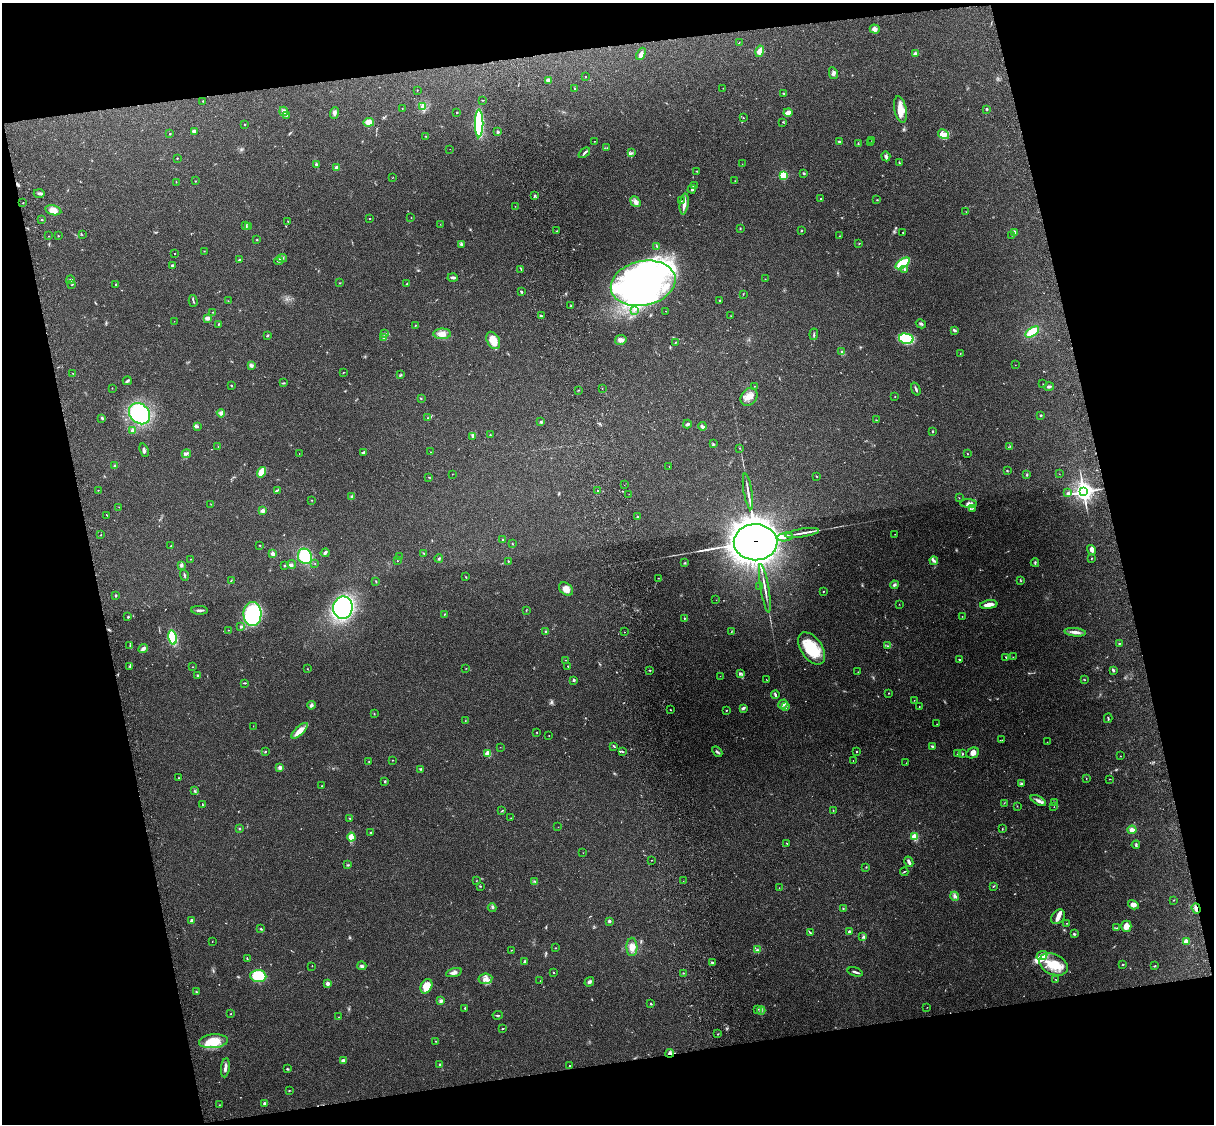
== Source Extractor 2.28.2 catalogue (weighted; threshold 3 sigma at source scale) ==
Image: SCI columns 120-4966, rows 165-4650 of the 5087 x 4928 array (HDU 1 of 3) = the unmasked area's bounding box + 8 px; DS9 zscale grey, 4 x 4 block average (1 PNG px = mean of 4 x 4 image px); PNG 1216 x 1126 px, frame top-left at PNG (2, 3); each listed source drawn as its Kron ellipse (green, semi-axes under 4 px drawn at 4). Shown black and unused: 25% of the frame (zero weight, under 3 of 4 exposures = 6% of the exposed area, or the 3 px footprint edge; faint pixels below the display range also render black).
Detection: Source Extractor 2.28.2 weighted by HDU 2 'WHT'. Background 0.257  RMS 0.0089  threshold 0.0401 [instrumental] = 3 sigma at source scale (4.5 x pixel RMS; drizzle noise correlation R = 1.50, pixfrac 1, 0.05/0.05 arcsec/px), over >= 5 px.
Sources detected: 481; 10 too faint to see at this stretch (4 x 4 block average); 12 inside a brighter object's white glare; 3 long thin detections or spike segments (spike, bleed or trail) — neither listed nor drawn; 7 coinciding with a brighter row at this scale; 22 inside a brighter listed object's ellipse — not listed separately; the other 427 listed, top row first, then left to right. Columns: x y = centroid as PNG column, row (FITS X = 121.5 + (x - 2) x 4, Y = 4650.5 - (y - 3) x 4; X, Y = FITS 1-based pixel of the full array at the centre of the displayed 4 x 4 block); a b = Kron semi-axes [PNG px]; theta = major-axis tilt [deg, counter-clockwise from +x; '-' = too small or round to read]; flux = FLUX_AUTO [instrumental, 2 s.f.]
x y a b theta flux
875 29 5 4 - 21
739 43 2 2 - 1.8
760 51 6 4 76 35
915 53 4 3 - 12
641 54 6 3 65 16
833 73 6 3 -79 13
586 77 2 2 - 1.9
548 80 2 2 - 89
723 88 2 2 - 0.97
575 89 3 2 - 4.6
417 90 2 2 - 2
784 93 3 2 - 3.5
483 100 2 2 - 1.8
203 101 2 2 - 5.4
423 106 4 4 - 19
402 109 2 2 - 1.6
900 109 13 6 -78 63
987 109 2 2 - 6.1
284 111 4 3 - 12
457 112 2 2 - 2.3
334 113 6 3 70 14
788 113 4 2 - 67
286 116 2 2 - 2.2
743 118 2 2 - 2.8
369 122 5 4 - 46
783 122 2 2 - 3.4
479 123 14 4 90 400
245 124 2 2 - 5.1
194 131 3 2 - 13
498 132 2 2 - 29
170 134 2 2 - 2.8
943 134 6 4 -29 23
426 136 2 2 - 1.9
872 140 2 2 - 1.9
594 141 2 2 - 1.4
839 142 3 2 - 5.4
870 142 2 2 - 1.3
858 144 2 2 - 2.3
607 148 2 2 - 1.3
450 149 2 2 - 0.9
584 153 6 2 39 9.4
631 153 3 2 - 5.5
886 156 5 4 - 12
177 158 2 2 - 4.6
899 163 3 2 - 3.5
742 164 2 2 - 0.84
316 165 3 3 - 7.2
337 167 2 2 - 20
697 171 2 2 - 2
804 173 2 2 - 5.8
783 175 2 2 - 450
392 178 2 2 - 1.3
195 181 2 2 - 1.6
735 181 2 2 - 1.6
176 182 2 2 - 2
694 186 3 2 - 6.8
692 189 4 3 - 9.6
39 193 6 3 -2 10
535 195 4 2 - 5.5
821 199 2 2 - 2.1
681 200 2 2 - 3.2
877 200 2 2 - 2.4
635 202 6 4 -51 19
23 203 2 2 - 1.6
684 204 10 3 83 39
515 206 2 2 - 1.1
53 210 8 5 -13 42
966 212 2 2 - 1.8
370 218 2 2 - 5.7
411 218 2 2 - 2.9
41 220 2 2 - 2.4
288 221 2 2 - 1.6
440 224 2 2 - 1.3
245 225 3 3 - 10
248 227 3 2 - 4.2
740 229 2 2 - 3.3
801 230 2 2 - 4.1
556 231 2 2 - 3.2
903 232 2 2 - 1.9
1014 232 3 2 - 11
82 235 2 2 - 1.4
1012 235 2 2 - 1.2
49 236 2 2 - 1.4
58 236 2 2 - 6
839 236 2 2 - 1.5
257 240 2 2 - 3.4
859 243 2 2 - 2.1
461 244 2 2 - 3.1
657 246 2 2 - 3.4
204 251 2 2 - 2
175 253 2 2 - 2.2
282 258 5 2 - 7.8
240 260 3 2 - 8.5
278 261 4 2 - 3.9
902 263 8 3 34 200
172 265 3 2 - 4.2
521 269 3 2 - 3
904 269 3 2 - 4.4
453 277 5 2 - 14
765 279 2 2 - 2.1
70 280 4 2 - 7.8
340 283 2 2 - 1.8
643 283 33 22 12 1300
407 284 3 2 - 3.7
72 285 3 2 - 3.4
116 285 3 2 - 2.5
521 292 3 2 - 6.6
743 294 2 2 - 2.8
720 300 2 2 - 2.8
193 301 6 2 -74 6.5
228 301 2 2 - 1.5
571 306 2 2 - 4.8
634 310 2 2 - 2.7
665 311 2 2 - 1.4
213 312 2 2 - 2.7
541 316 3 2 - 7.8
731 316 2 2 - 1.1
207 318 4 3 - 18
174 321 2 2 - 0.92
218 324 2 2 - 3.9
921 324 5 2 - 8.2
415 325 3 2 - 2.8
954 330 4 2 - 8.5
1032 332 8 3 33 130
385 333 3 2 - 3.7
442 334 9 5 -1 32
814 334 6 2 85 5.9
268 335 3 2 - 4.8
384 338 3 2 - 4.9
906 339 7 5 -12 320
493 340 9 6 -63 77
621 340 6 5 - 18
675 343 3 2 - 3.7
842 352 4 3 - 8.5
960 354 3 2 - 2
251 365 4 3 - 13
1015 365 2 2 - 0.88
343 372 2 2 - 1.9
72 373 2 2 - 2.2
400 375 2 2 - 2.7
127 381 5 2 - 11
284 383 3 2 - 3.8
1043 384 2 2 - 1.2
231 385 2 2 - 3.5
754 386 2 2 - 1.4
1049 387 5 2 - 12
112 388 2 2 - 1.5
602 388 2 2 - 2
916 389 7 2 -70 10
578 390 2 2 - 2
895 396 2 2 - 2
749 397 10 7 52 45
421 398 2 2 - 2.2
221 413 4 3 - 15
139 414 12 9 -47 560
1041 415 2 2 - 13
102 418 3 2 - 7.9
428 418 2 2 - 1.9
876 420 2 2 - 2.5
541 422 4 2 - 5.6
687 424 4 2 - 10
197 426 3 2 - 4.8
702 426 4 2 - 17
133 430 3 2 - 11
932 431 2 2 - 5.3
490 435 2 2 - 2.9
473 436 3 3 - 7.6
713 444 2 2 - 3.6
218 446 2 2 - 1.5
1010 446 2 2 - 2.5
739 448 2 2 - 1.3
144 450 7 2 -70 9.3
363 452 4 3 - 7.5
430 452 2 2 - 1.5
299 453 2 2 - 1
186 454 5 2 - 9.2
967 454 2 2 - 3.2
115 466 2 2 - 7.9
669 466 2 2 - 1.7
1007 471 2 2 - 4
262 472 5 3 - 77
452 474 2 2 - 1.2
1059 474 2 2 - 1
1027 475 2 2 - 5.1
816 476 2 2 - 2.4
429 477 2 2 - 1.6
624 485 2 2 - 1.6
98 490 2 2 - 1.6
277 490 3 2 - 5.4
597 491 2 2 - 2.8
748 491 18 2 -80 27
1083 492 4 4 - 2500
1068 493 4 2 - 7.7
629 494 2 2 - 1.1
352 497 3 3 - 8.8
959 498 2 2 - 1.7
311 500 3 2 - 1.9
211 504 2 2 - 1.3
969 504 8 3 -1 16
119 507 2 2 - 1.4
972 509 2 2 - 3.8
263 511 4 3 - 16
107 515 2 2 - 1.9
638 517 2 2 - 5.4
802 533 17 2 9 26
895 534 2 2 - 1.2
100 535 2 2 - 1.6
785 537 8 2 8 690
503 540 2 2 - 3.6
756 542 22 18 -1 30000
513 544 2 2 - 2.3
260 545 2 2 - 2.4
171 546 2 2 - 2.2
1091 550 5 3 - 17
325 553 4 3 - 11
424 553 2 2 - 3.5
273 554 3 3 - 14
305 556 8 7 - 190
400 557 2 2 - 1.2
1091 558 2 2 - 3.2
190 559 2 2 - 1.6
439 559 4 2 - 5.8
397 561 2 2 - 2.4
508 561 2 2 - 3.5
934 561 4 3 - 10
315 563 2 2 - 1.7
685 563 3 2 - 4.2
1035 563 4 2 - 7.3
292 564 4 3 - 7.8
182 565 4 3 - 10
284 566 2 2 - 14
184 575 5 2 - 6.7
466 577 2 2 - 2
658 578 2 2 - 1.6
231 580 2 2 - 2.2
376 581 2 2 - 2.6
1021 581 3 2 - 2.9
894 585 4 3 - 8.8
760 586 2 2 - 1.1
765 588 24 2 -80 30
566 589 8 5 -44 39
823 592 2 2 - 2.5
116 595 3 2 - 4.1
716 600 2 2 - 1
899 604 2 2 - 1.2
989 605 9 2 8 55
343 608 11 9 82 830
199 610 8 2 -2 13
526 610 2 2 - 2.2
252 614 12 9 89 480
444 614 3 2 - 3.6
962 616 2 2 - 1.6
128 617 2 2 - 4.9
684 618 2 2 - 6.2
241 626 3 2 - 8.2
228 630 2 2 - 2.1
546 632 2 2 - 4.1
624 632 2 2 - 1.4
731 632 3 2 - 2.3
1075 632 11 3 -5 24
173 637 7 3 -77 140
1119 643 2 2 - 3.9
130 645 3 2 - 3.2
888 646 3 2 - 5.3
812 648 18 10 -55 200
143 649 5 3 - 15
1006 657 2 2 - 4.2
1013 657 2 2 - 1.5
959 659 3 2 - 3.2
565 660 2 2 - 1.3
568 666 2 2 - 2.8
130 667 3 2 - 5.6
193 667 2 2 - 1.7
466 668 2 2 - 1.6
307 669 2 2 - 1.6
650 670 2 2 - 3.9
1113 670 3 3 - 6.7
858 672 2 2 - 2
741 673 3 2 - 6.5
198 675 2 2 - 11
720 676 2 2 - 1
766 679 2 2 - 1.4
574 680 2 2 - 26
1085 680 2 2 - 2.3
245 683 3 2 - 4.8
888 693 2 2 - 2.6
775 695 4 2 - 9
914 700 2 2 - 1.6
783 704 5 4 - 19
311 705 4 3 - 11
786 707 4 2 - 8.3
919 707 2 2 - 3.5
743 708 4 3 - 9
670 710 2 2 - 2.4
726 710 2 2 - 2.7
374 714 2 2 - 2.4
1108 718 5 2 - 6.8
465 721 2 2 - 1.5
937 724 2 2 - 1.4
253 726 2 2 - 1.1
300 731 10 4 44 46
537 732 2 2 - 2
549 735 2 2 - 1.4
1002 740 2 2 - 1.4
1047 742 2 2 - 1.3
614 746 4 2 - 4.7
933 746 3 2 - 9.2
500 747 2 2 - 1.3
622 751 3 2 - 5.7
717 751 6 2 -45 8.1
265 752 3 2 - 3.4
857 752 2 2 - 4
958 753 2 2 - 8.2
973 753 6 5 - 31
488 754 2 2 - 210
962 754 3 2 - 4.2
1120 756 2 2 - 1.4
392 760 2 2 - 1.5
853 761 2 2 - 1.7
369 762 2 2 - 3.3
906 763 2 2 - 1.1
280 768 2 2 - 58
421 769 3 2 - 5.9
178 778 2 2 - 1.9
1086 779 2 2 - 1.8
1110 779 3 2 - 2.1
385 781 3 2 - 4
1021 783 3 2 - 4.4
322 786 2 2 - 2.4
195 791 2 2 - 3.6
1038 801 8 3 -30 20
1055 802 2 2 - 2.3
1004 803 2 2 - 2.1
202 805 3 2 - 3.1
1017 806 2 2 - 2
1054 807 2 2 - 1.5
833 810 2 2 - 1.6
502 811 3 2 - 4.4
350 818 3 2 - 3.5
511 818 3 2 - 2
558 827 2 2 - 1.2
239 828 2 2 - 3.6
1002 829 2 2 - 2.6
1132 830 4 3 - 24
371 832 3 2 - 5.1
351 837 4 4 - 68
915 837 2 2 - 310
786 843 3 2 - 2.6
1136 845 4 2 - 7.6
583 853 2 2 - 1.2
651 860 2 2 - 1.5
909 862 5 2 - 16
348 865 3 2 - 4.5
866 867 2 2 - 3.3
904 872 4 2 - 3.9
476 881 2 2 - 1.7
535 881 3 2 - 4.4
683 881 2 2 - 0.77
480 886 2 2 - 2.1
993 886 3 2 - 3.4
779 888 2 2 - 1.7
955 896 4 4 - 12
1174 900 2 2 - 2.2
1133 905 6 4 -30 26
492 908 4 2 - 4.6
843 909 2 2 - 2.1
1196 909 5 2 - 30
1058 917 8 6 51 28
192 921 2 2 - 51
609 921 2 2 - 33
1067 923 2 2 - 1.9
1126 926 5 5 - 32
1117 928 2 2 - 1.3
261 929 3 2 - 4
810 932 4 2 - 5.5
849 932 2 2 - 15
1074 934 4 2 - 5.1
863 937 2 2 - 3.4
212 941 2 2 - 1.3
1186 941 2 2 - 120
632 947 9 5 -89 39
556 948 2 2 - 1.3
511 950 2 2 - 1.3
757 950 3 2 - 6
1042 955 5 3 - 29
247 959 2 2 - 2.7
524 962 3 2 - 5.4
712 962 3 2 - 5.4
1054 964 15 10 -24 120
1123 965 2 2 - 3.8
312 966 2 2 - 1.8
362 966 4 3 - 11
1155 966 3 2 - 3.6
454 972 8 3 16 20
553 972 2 2 - 5.5
855 972 8 2 -16 12
683 973 2 2 - 2.5
258 976 8 6 -5 190
485 979 7 5 8 28
1056 980 3 2 - 2.8
540 981 2 2 - 0.93
589 982 5 3 - 10
328 983 2 2 - 81
426 986 7 5 61 82
196 992 2 2 - 5.9
441 1001 3 3 - 13
651 1004 3 2 - 3.8
927 1007 2 2 - 1.4
465 1008 2 2 - 5.4
758 1009 2 2 - 1.9
761 1010 4 2 - 8
231 1014 2 2 - 2.3
498 1015 5 2 - 5.2
339 1017 2 2 - 2.9
502 1029 2 2 - 2.6
718 1034 2 2 - 3.3
213 1041 14 7 5 120
435 1041 2 2 - 2.3
670 1053 4 2 - 15
343 1060 4 3 - 16
440 1064 2 2 - 4.8
570 1066 2 2 - 2.7
225 1068 9 2 83 22
287 1069 3 2 - 5.4
289 1091 3 2 - 2.5
265 1104 3 2 - 15
219 1105 2 2 - 2
Overlapping masked pixels (flux is a lower limit): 3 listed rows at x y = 756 542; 1196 909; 670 1053
Diffuse or blended objects may show on this block-average render without a row.